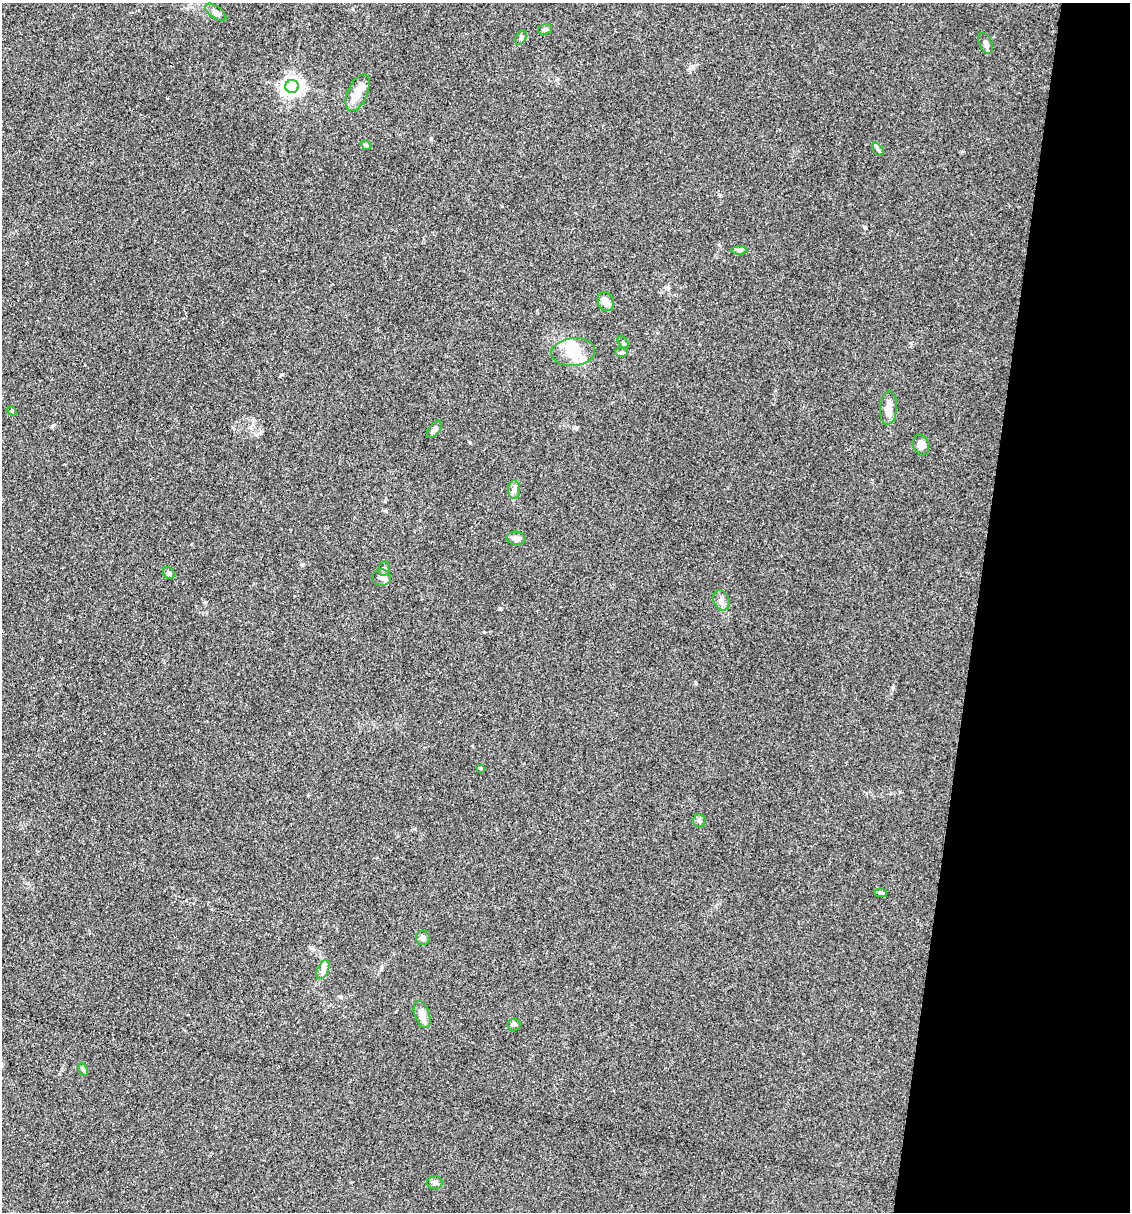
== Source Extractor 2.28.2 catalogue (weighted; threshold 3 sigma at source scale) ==
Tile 8 of 4 x 4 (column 4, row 2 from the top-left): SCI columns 3618-4745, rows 2422-3631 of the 4860 x 4841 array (HDU 1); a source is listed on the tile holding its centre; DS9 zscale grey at full resolution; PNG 1132 x 1214 px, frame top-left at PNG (2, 3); each listed source drawn as its Kron ellipse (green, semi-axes under 4 px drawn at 4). Shown black and unused: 14% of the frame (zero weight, under 3 of 4 exposures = <1% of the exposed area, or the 3 px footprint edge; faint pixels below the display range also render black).
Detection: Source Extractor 2.28.2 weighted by HDU 2 'WHT'; one run over the whole footprint, this tile lists its part. Background 0.112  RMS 0.0067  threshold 0.0302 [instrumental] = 3 sigma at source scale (4.5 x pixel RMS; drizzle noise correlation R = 1.50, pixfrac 1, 0.05/0.05 arcsec/px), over >= 5 px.
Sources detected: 35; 1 inside a brighter object's white glare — neither listed nor drawn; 2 inside a brighter listed object's ellipse — not listed separately; the other 32 listed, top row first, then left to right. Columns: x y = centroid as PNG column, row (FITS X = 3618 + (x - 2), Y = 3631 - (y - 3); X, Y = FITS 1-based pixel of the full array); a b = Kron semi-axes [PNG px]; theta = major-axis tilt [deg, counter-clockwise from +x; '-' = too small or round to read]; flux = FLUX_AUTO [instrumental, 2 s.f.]
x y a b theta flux
216 12 12 6 -35 2.4
545 29 7 5 18 1.5
521 38 8 5 64 1.3
985 43 11 6 -67 2.3
292 86 6 6 - 340
358 93 20 10 66 10
366 145 5 4 - 0.77
878 150 7 4 -52 1.3
739 250 8 4 -1 1.3
606 302 10 8 -72 4.6
623 342 7 4 -55 0.94
573 352 22 14 5 15
621 353 6 4 -5 0.94
889 408 17 8 85 7.4
12 411 5 4 - 0.75
434 429 10 5 52 2.5
921 445 10 7 -73 4.5
514 490 9 6 89 2.3
516 538 9 6 -6 3.2
384 569 7 5 76 1.4
169 573 6 5 - 1.1
381 577 9 8 - 2.7
721 600 10 7 -66 3.2
480 768 3 3 - 0.69
699 821 6 6 - 1.6
881 893 6 4 -10 1.1
423 938 7 7 - 2.3
323 970 10 5 64 2.4
422 1014 14 7 -71 6.3
514 1024 6 6 - 1.5
83 1070 6 4 -63 1.1
435 1183 7 6 - 1.9
Unlisted compact peaks at least as high as the median listed source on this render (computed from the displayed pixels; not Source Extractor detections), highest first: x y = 865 228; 52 426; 893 687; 500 609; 302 565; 431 139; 260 433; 668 288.